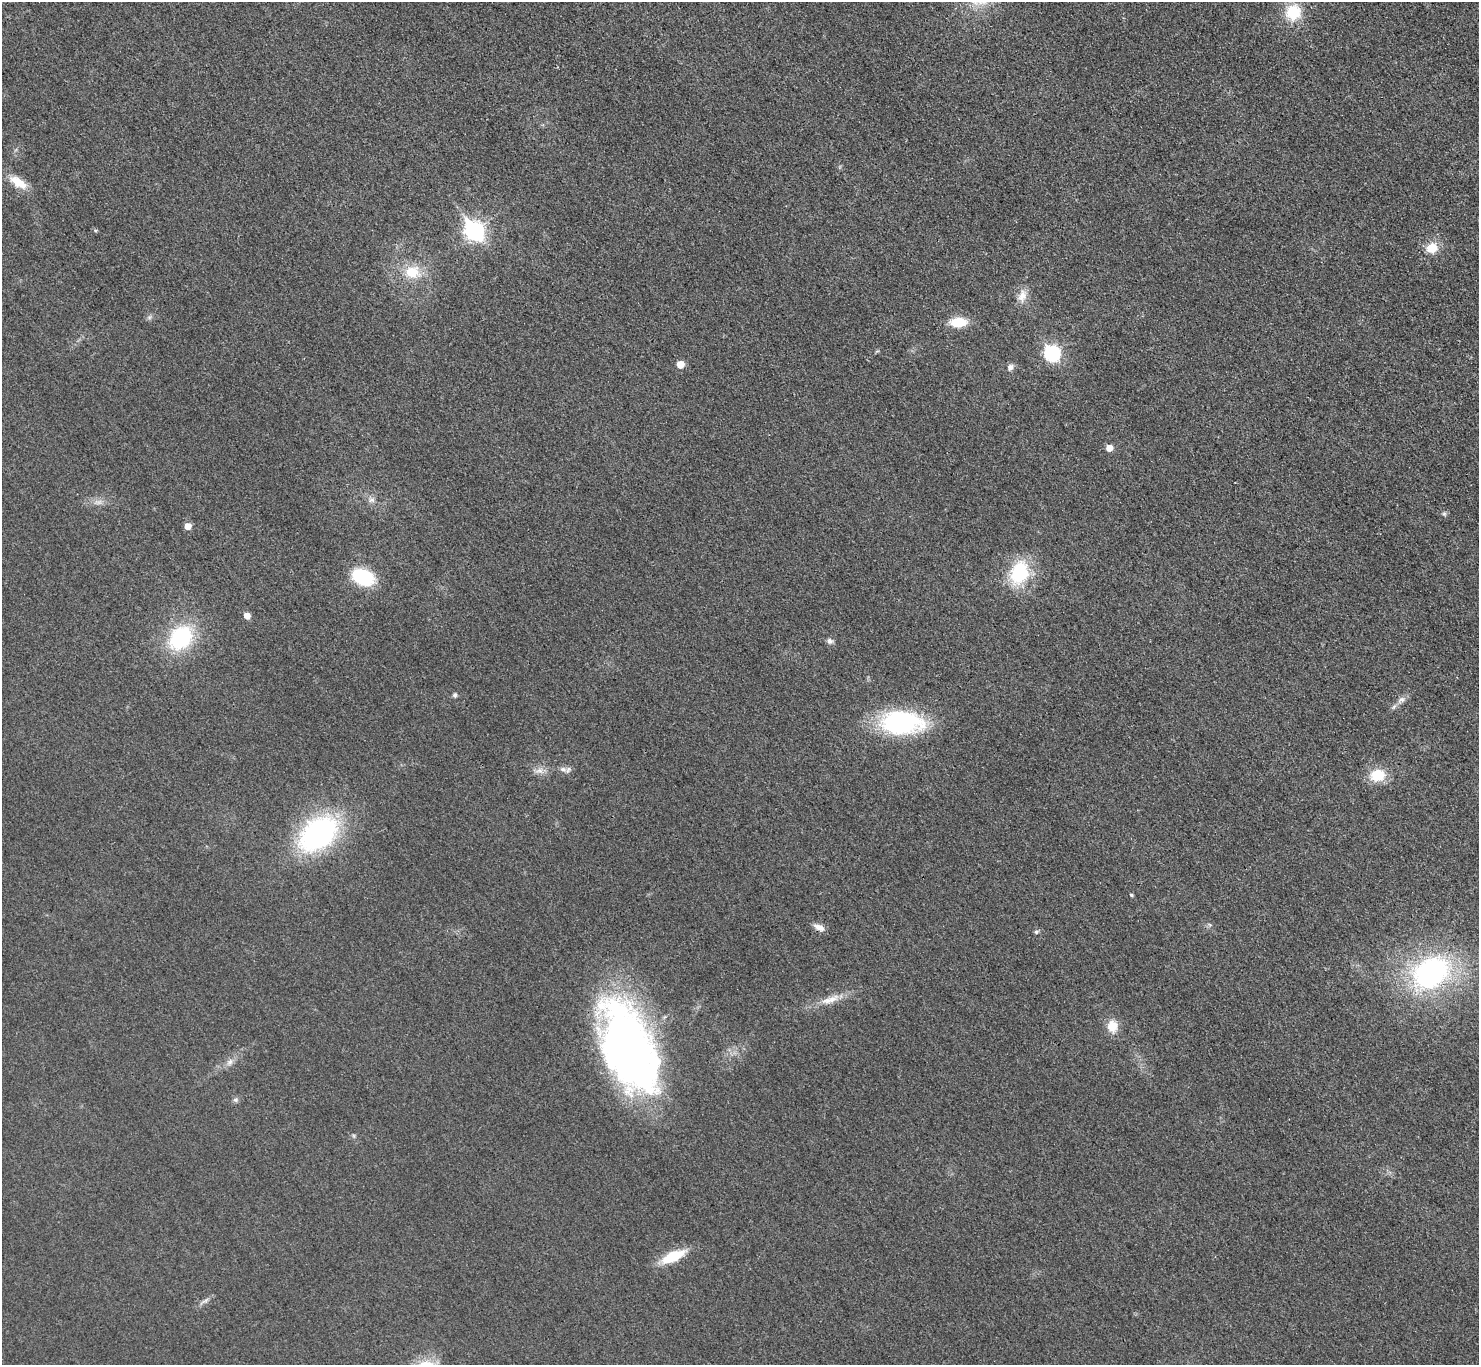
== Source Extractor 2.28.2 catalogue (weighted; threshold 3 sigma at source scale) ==
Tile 10 of 4 x 4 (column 2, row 3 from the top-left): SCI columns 1500-2976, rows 1540-2902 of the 5953 x 5949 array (HDU 1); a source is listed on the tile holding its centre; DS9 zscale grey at full resolution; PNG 1481 x 1367 px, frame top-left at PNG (2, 2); no overlay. Shown black and unused: <1% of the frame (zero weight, under 3 of 4 exposures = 2% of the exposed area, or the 3 px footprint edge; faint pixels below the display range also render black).
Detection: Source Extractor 2.28.2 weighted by HDU 2 'WHT'; one run over the whole footprint, this tile lists its part. Background 0.0329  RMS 0.0064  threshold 0.0287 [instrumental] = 3 sigma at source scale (4.5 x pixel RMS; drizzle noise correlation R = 1.50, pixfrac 1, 0.05/0.05 arcsec/px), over >= 5 px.
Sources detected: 39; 1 too faint to see at this stretch — not listed; the other 38 listed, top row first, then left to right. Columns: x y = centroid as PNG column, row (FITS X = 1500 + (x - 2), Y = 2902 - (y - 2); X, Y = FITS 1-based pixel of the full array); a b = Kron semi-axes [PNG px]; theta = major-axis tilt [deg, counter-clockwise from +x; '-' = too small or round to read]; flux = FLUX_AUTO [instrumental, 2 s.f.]
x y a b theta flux
1293 12 18 17 - 22
18 182 24 10 -33 11
474 231 9 8 - 260
1432 248 12 11 - 11
412 272 18 15 1 17
1022 296 18 12 70 6.7
958 322 18 10 1 15
1052 353 8 7 - 100
680 364 5 5 - 9.8
1010 367 9 8 - 2.6
1109 448 5 5 - 7.3
372 500 9 7 1 2.4
1444 514 6 5 - 1.1
187 526 6 5 - 5.9
1019 572 33 23 69 34
362 577 23 15 -21 37
247 616 6 5 - 5.1
181 638 24 19 48 58
830 641 8 7 - 2.2
455 695 6 5 - 1.5
1402 699 8 7 - 2.3
1394 707 8 4 53 1.4
901 723 38 21 -1 100
563 769 9 7 -19 2.7
540 770 11 9 3 4.1
1377 775 14 12 11 19
318 834 37 25 39 130
1131 895 5 4 - 0.96
819 927 14 7 -23 4.4
1036 932 6 5 - 1.1
1430 973 43 32 35 130
830 1000 32 9 20 10
1112 1026 17 13 -87 8.8
629 1048 88 42 -68 410
230 1062 11 6 53 3.2
235 1100 7 5 -20 1.4
673 1256 28 11 25 21
205 1300 13 4 33 2.3